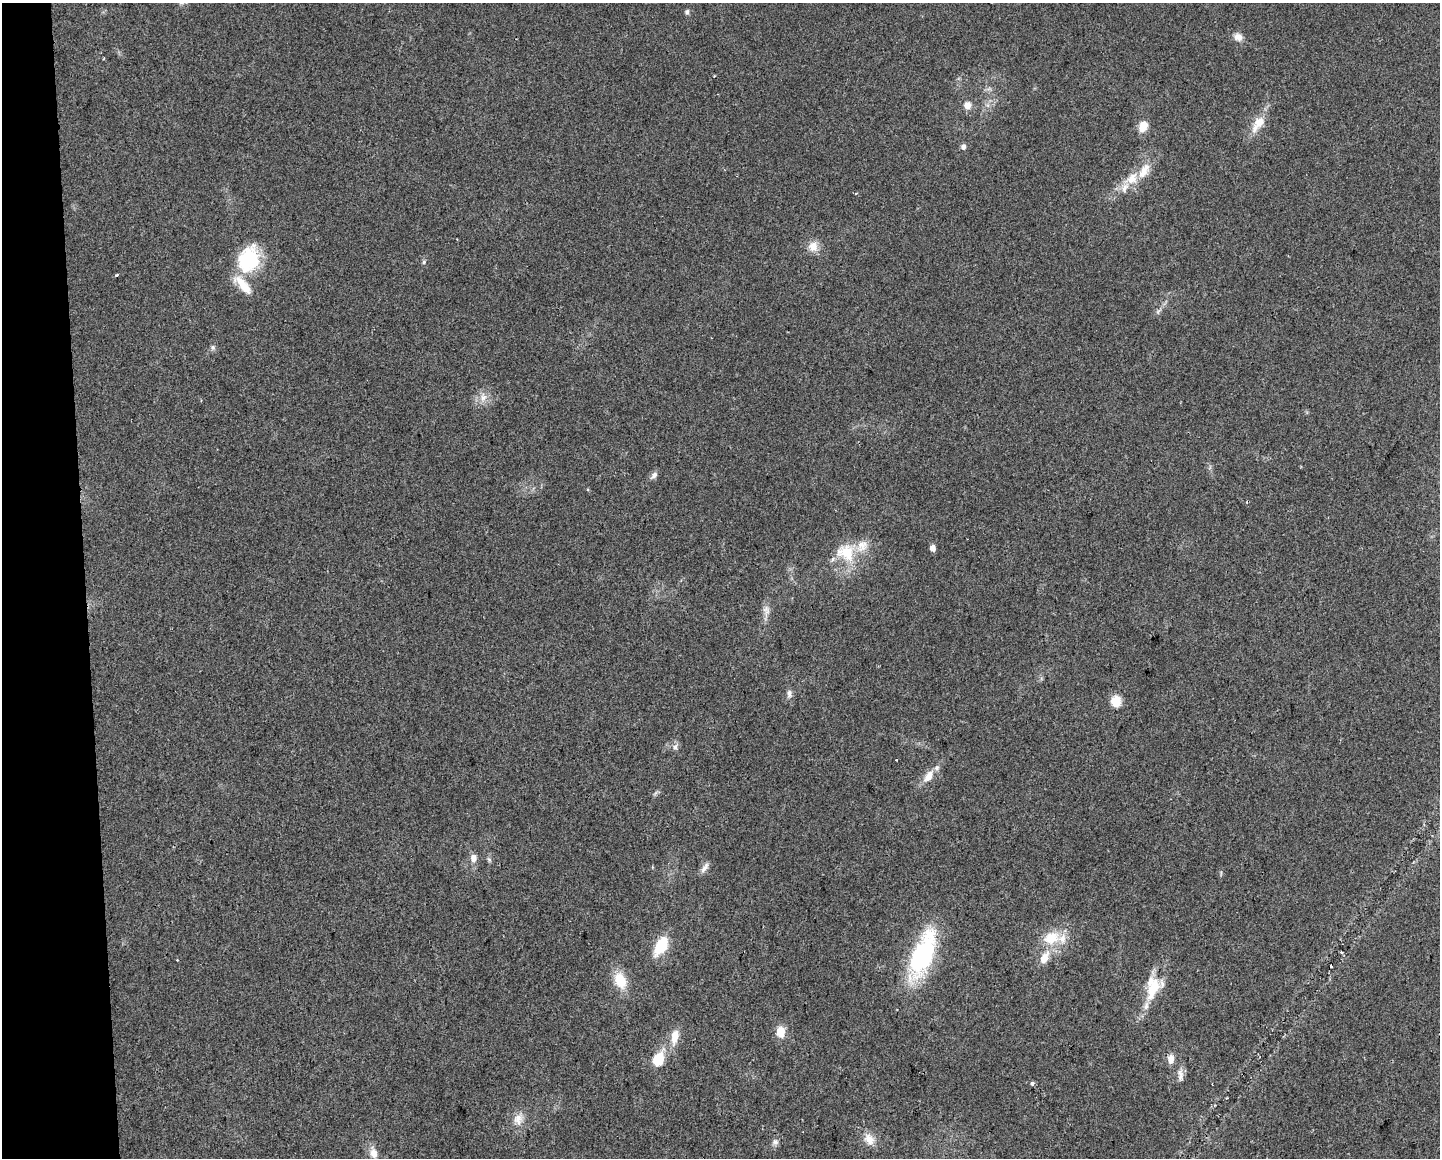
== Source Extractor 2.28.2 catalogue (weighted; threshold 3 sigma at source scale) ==
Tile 4 of 3 x 4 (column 1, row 2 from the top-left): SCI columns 11-1448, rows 2313-3468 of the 4379 x 4624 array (HDU 1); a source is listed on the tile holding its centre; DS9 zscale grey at full resolution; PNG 1442 x 1160 px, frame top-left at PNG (2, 3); no overlay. Shown black and unused: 6% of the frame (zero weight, under 2 of 3 exposures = <1% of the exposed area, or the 3 px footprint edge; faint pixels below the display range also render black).
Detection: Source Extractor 2.28.2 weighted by HDU 2 'WHT'; one run over the whole footprint, this tile lists its part. Background 0.0451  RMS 0.0067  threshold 0.0301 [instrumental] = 3 sigma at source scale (4.5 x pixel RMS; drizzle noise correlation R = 1.50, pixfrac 1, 0.0396/0.0396 arcsec/px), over >= 5 px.
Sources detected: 52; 5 cosmic-ray / hot-pixel residue — not listed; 6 inside a brighter listed object's ellipse — not listed separately; the other 41 listed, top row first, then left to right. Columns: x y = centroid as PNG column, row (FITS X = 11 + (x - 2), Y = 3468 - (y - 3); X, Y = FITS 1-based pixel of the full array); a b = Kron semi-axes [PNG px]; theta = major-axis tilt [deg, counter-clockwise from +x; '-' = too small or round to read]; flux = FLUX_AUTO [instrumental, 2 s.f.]
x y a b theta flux
687 12 6 5 - 1.7
1238 37 12 10 -28 4.6
967 105 6 5 - 7.3
1259 122 18 12 53 10
1143 126 12 9 66 8.8
963 147 6 5 - 2.8
1132 178 18 14 40 12
813 246 13 12 - 6.9
249 259 35 25 73 40
424 262 6 4 89 1
117 275 3 3 - 0.87
213 348 7 5 71 1.6
483 397 13 7 84 4.9
654 475 10 7 50 2.7
932 548 5 4 - 4.7
846 552 28 23 -25 26
766 610 14 9 -67 4
789 694 12 6 -90 2.7
1116 701 6 5 - 37
675 747 8 6 74 2.3
929 776 20 10 55 8.3
473 858 9 7 87 4.4
705 868 16 6 53 3.3
1051 938 24 17 15 19
661 946 19 10 60 23
1341 952 5 3 - 0.7
922 955 42 17 68 110
1044 958 18 9 62 8.8
177 960 2 2 - 0.48
620 980 19 13 -66 16
1152 987 34 17 79 23
780 1032 12 9 -88 9.2
675 1037 20 9 79 9
658 1059 11 9 61 21
1171 1059 9 7 85 5.2
1180 1075 18 7 -89 4.1
1032 1083 4 3 - 5
518 1119 16 12 77 7.4
869 1139 16 11 -51 7.6
775 1142 9 7 53 2.4
373 1153 16 10 -75 6.1